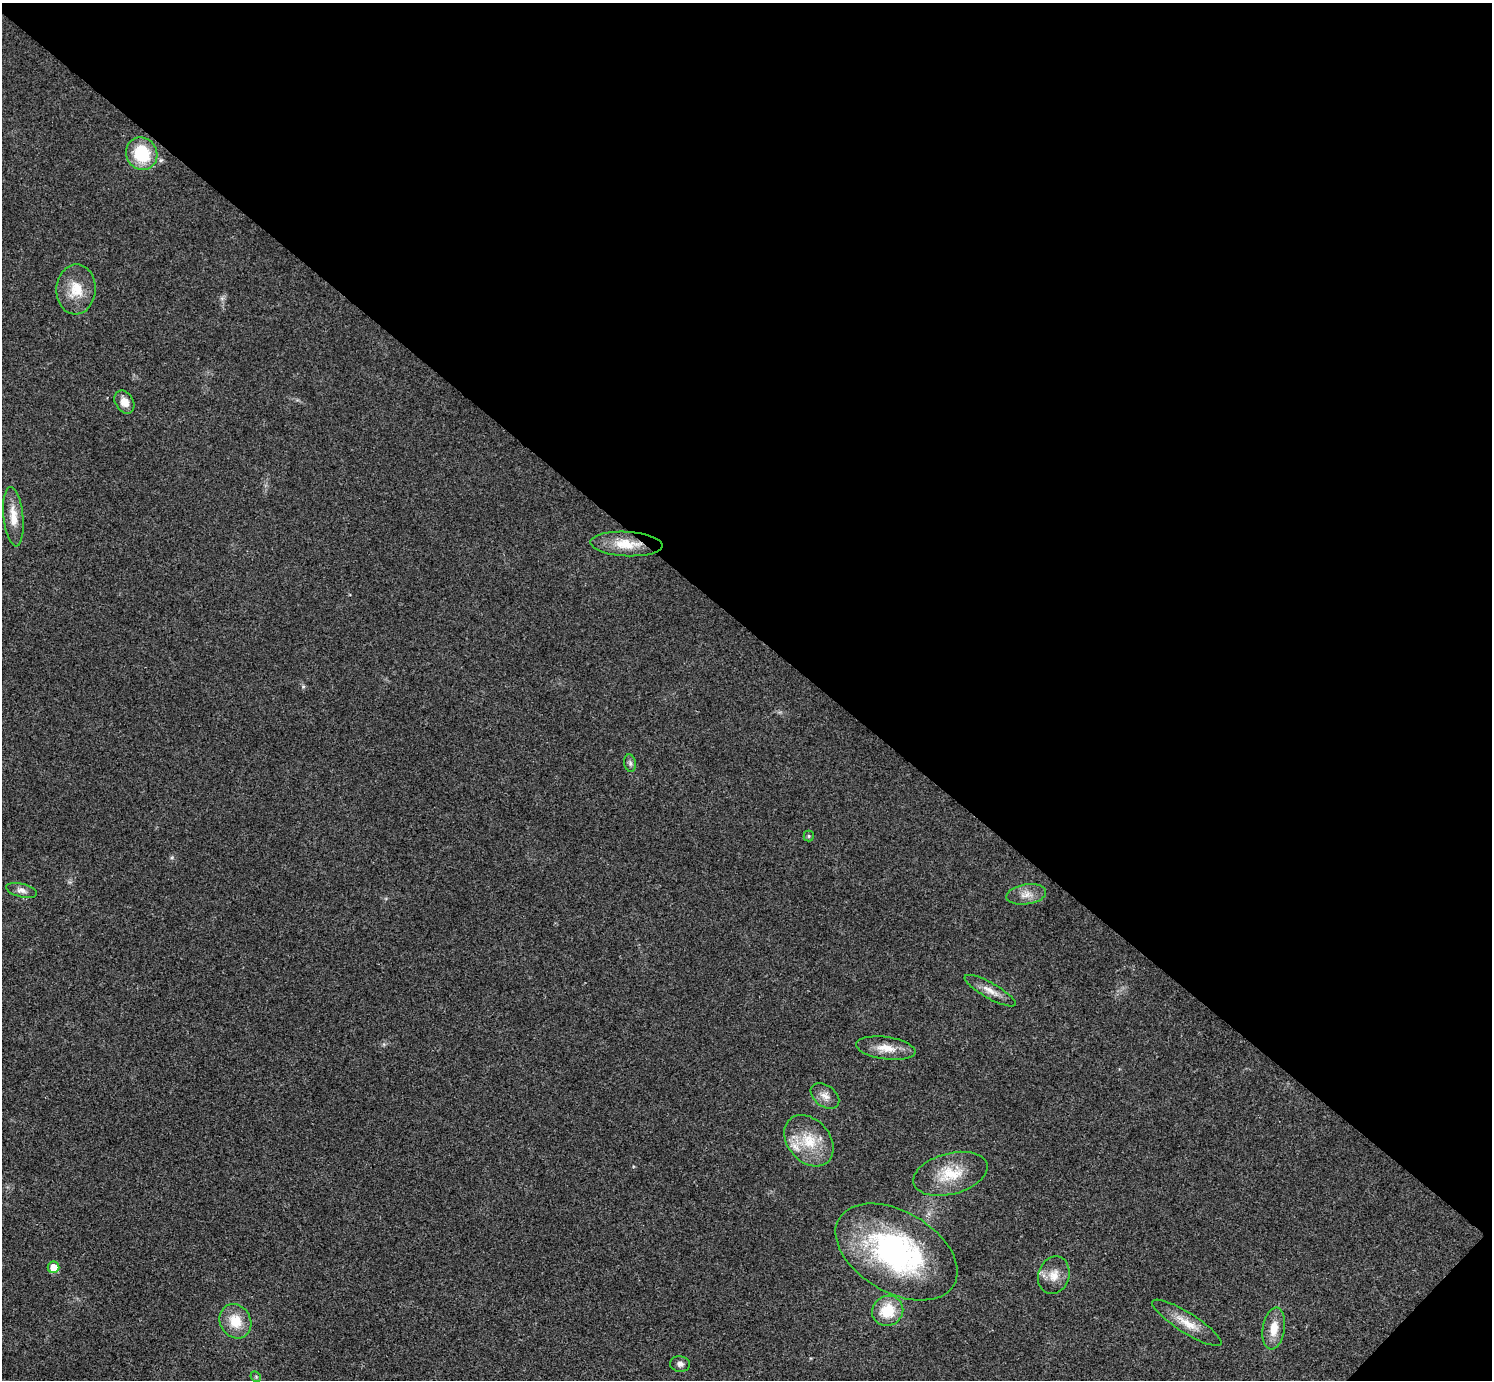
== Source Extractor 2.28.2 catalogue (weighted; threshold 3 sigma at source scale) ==
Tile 8 of 4 x 4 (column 4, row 2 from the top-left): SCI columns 4478-5967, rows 3063-4440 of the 5975 x 5977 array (HDU 1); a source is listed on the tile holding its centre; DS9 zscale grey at full resolution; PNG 1494 x 1382 px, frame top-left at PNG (2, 3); each listed source drawn as its Kron ellipse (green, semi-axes under 4 px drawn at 4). Shown black and unused: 46% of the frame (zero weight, under 3 of 4 exposures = <1% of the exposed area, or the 3 px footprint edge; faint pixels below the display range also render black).
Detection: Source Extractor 2.28.2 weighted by HDU 2 'WHT'; one run over the whole footprint, this tile lists its part. Background 0.021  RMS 0.0056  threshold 0.025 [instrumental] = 3 sigma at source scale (4.5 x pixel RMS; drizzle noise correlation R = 1.50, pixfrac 1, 0.05/0.05 arcsec/px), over >= 5 px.
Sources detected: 24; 1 inside a brighter listed object's ellipse — not listed separately; the other 23 listed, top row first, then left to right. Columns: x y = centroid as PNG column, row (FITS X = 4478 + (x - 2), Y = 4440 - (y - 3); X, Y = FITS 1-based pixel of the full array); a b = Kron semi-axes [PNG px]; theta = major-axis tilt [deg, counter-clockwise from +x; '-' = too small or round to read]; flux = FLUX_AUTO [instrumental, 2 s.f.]
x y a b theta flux
142 154 16 15 - 27
76 289 25 19 86 14
124 402 12 9 -59 5.3
13 517 30 10 -84 9.2
626 544 36 12 -3 15
630 763 9 5 -81 1.5
809 836 5 5 - 0.73
22 890 16 6 -14 3.1
1026 894 20 10 8 5.8
990 991 29 8 -29 5.9
886 1048 30 11 -8 9.2
825 1096 16 10 -37 4.5
809 1141 29 21 -49 20
950 1174 38 20 15 20
896 1252 66 40 -30 120
53 1267 6 5 - 8.3
1054 1275 19 15 71 7.8
888 1311 16 14 37 18
235 1321 18 15 -61 13
1187 1323 40 10 -32 10
1274 1329 21 11 81 9.2
680 1364 10 7 -9 2.3
256 1377 6 4 -46 0.78
Overlapping masked pixels (flux is a lower limit): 2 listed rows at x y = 142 154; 626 544